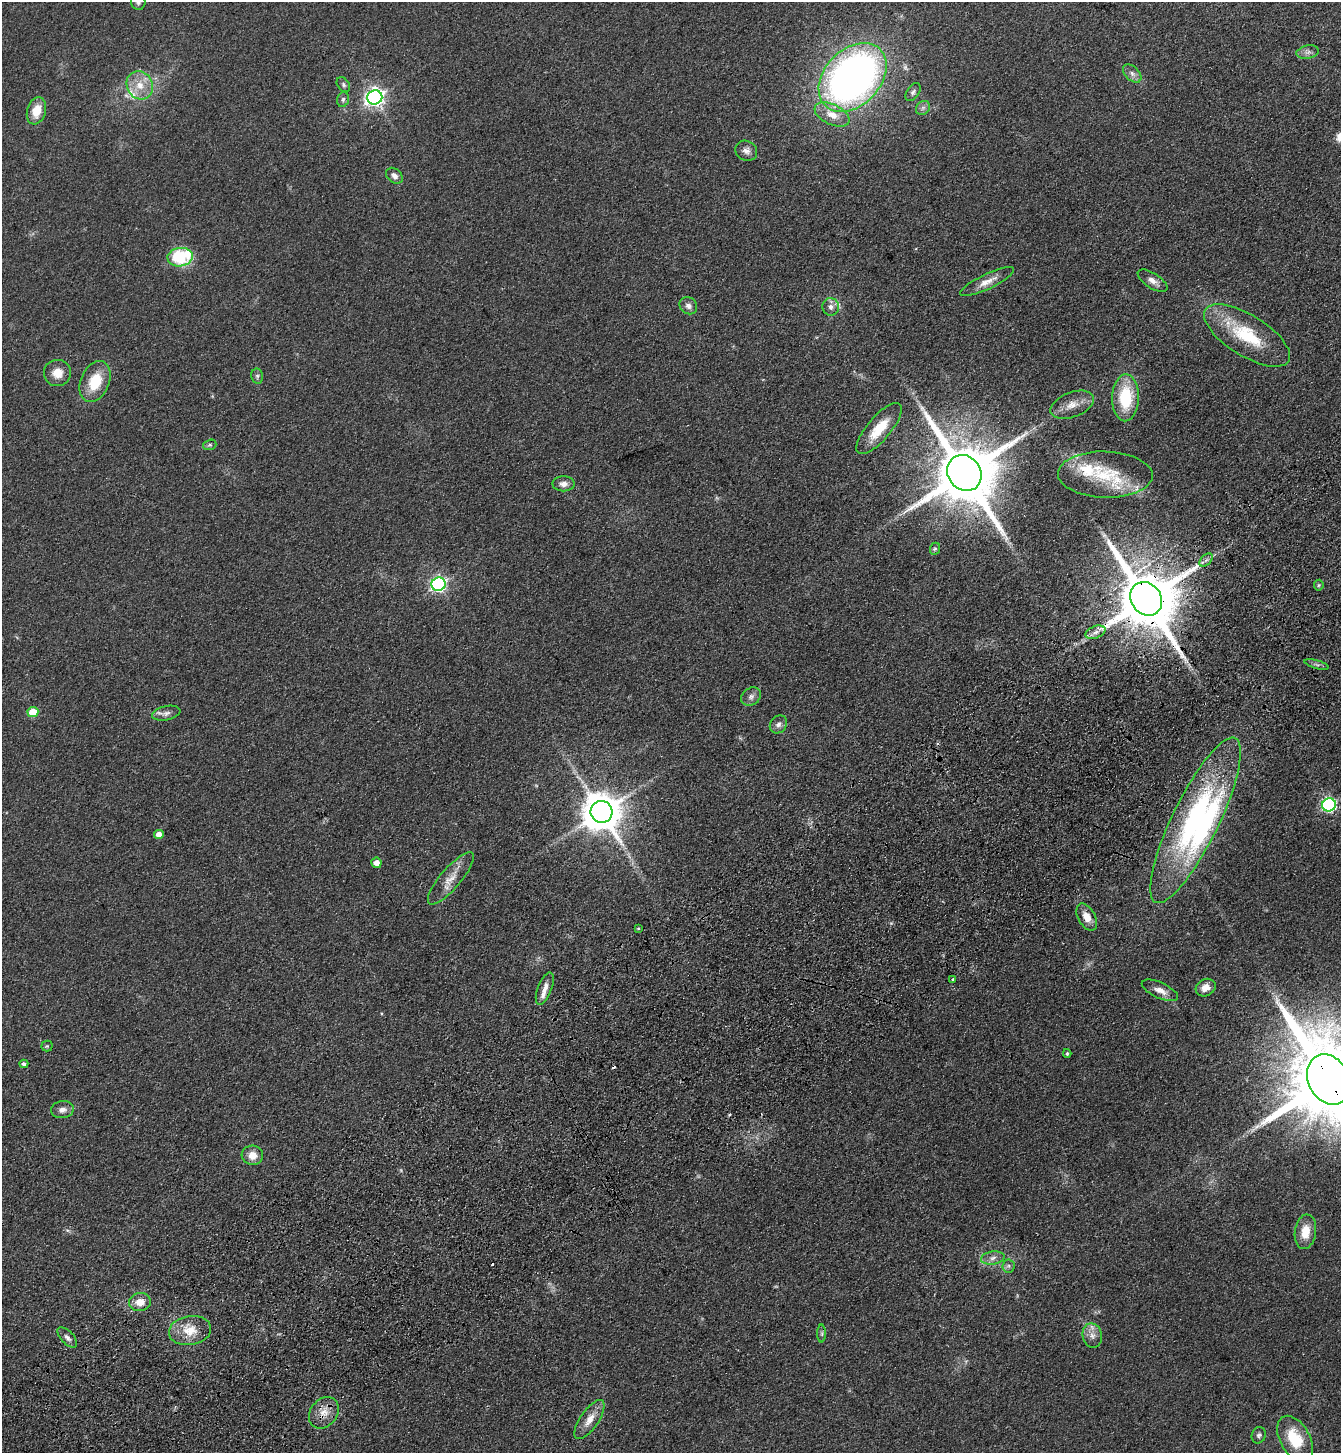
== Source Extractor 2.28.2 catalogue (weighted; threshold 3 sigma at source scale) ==
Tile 7 of 4 x 4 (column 3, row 2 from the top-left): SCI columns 2913-4251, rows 3008-4458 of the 5958 x 6014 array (HDU 1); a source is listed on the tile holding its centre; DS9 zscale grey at full resolution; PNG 1343 x 1455 px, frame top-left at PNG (2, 2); each listed source drawn as its Kron ellipse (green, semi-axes under 4 px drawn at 4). Shown black and unused: <1% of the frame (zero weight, under 3 of 4 exposures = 6% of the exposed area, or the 3 px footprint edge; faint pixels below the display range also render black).
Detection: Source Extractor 2.28.2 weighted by HDU 2 'WHT'; one run over the whole footprint, this tile lists its part. Background 0.118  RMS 0.0089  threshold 0.0402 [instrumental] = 3 sigma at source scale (4.5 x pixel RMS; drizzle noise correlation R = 1.50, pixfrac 1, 0.05/0.05 arcsec/px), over >= 5 px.
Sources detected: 83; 1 too faint to see at this stretch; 1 inside a brighter object's white glare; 3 cosmic-ray / hot-pixel residue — neither listed nor drawn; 7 inside a brighter listed object's ellipse — not listed separately; the other 71 listed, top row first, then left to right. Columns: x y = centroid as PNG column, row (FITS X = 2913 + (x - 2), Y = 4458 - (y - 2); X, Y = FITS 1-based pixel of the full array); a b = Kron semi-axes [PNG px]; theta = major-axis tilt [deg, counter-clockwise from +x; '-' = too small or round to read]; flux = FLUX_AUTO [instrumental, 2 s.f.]
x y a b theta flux
138 2 8 7 - 2.9
1308 52 11 6 10 4
1132 73 11 6 -45 4.1
853 77 39 28 46 520
140 85 15 12 -64 15
343 85 8 5 -53 2.1
913 92 10 6 56 2.6
375 97 7 7 - 410
343 99 7 5 73 2.2
923 108 8 6 45 2.9
36 111 14 9 73 15
832 114 19 10 -25 14
746 151 11 9 -27 5
394 176 9 6 -40 4.2
180 257 13 9 8 59
1152 281 17 7 -33 6.3
987 282 29 7 26 9.7
688 306 9 8 - 4
831 307 9 8 - 4.5
1247 335 49 20 -32 52
57 373 13 13 - 11
257 376 7 6 - 2.2
95 382 21 14 67 28
1126 398 23 13 88 44
1072 405 23 12 20 12
879 429 32 11 50 25
210 445 7 5 19 1.5
964 473 19 16 -55 8700
1105 475 47 23 -1 47
564 484 11 7 0 5.2
935 549 6 5 - 1.4
1206 560 8 5 44 2.4
438 584 7 6 - 220
1319 585 5 5 - 1.2
1146 599 18 15 -54 8000
1095 632 10 6 19 4.4
1316 664 12 3 -15 1.9
751 697 10 8 34 3.7
33 712 5 5 - 25
166 713 14 7 12 4.5
778 724 9 8 - 3.7
1329 805 7 6 - 160
601 812 11 11 - 2700
1195 820 91 23 64 190
159 834 5 4 - 7.5
376 863 5 5 - 6.4
451 878 33 10 50 14
1087 917 15 8 -61 10
638 928 4 3 - 1
953 979 3 3 - 1.7
545 988 17 7 69 6.4
1206 988 10 8 28 7.5
1160 990 19 8 -25 8.1
47 1046 5 5 - 1.3
1067 1053 4 3 - 1.2
24 1064 4 4 - 2.4
1329 1079 26 20 -62 18000
62 1110 11 8 8 5.2
252 1155 11 9 -6 10
1305 1232 17 10 82 16
993 1258 12 6 8 4.7
1008 1266 6 6 - 2.2
140 1302 11 9 12 11
190 1330 21 14 9 18
822 1334 9 4 -90 2.1
1092 1336 12 9 -77 6.5
67 1337 13 6 -47 3.9
324 1413 17 13 50 12
589 1419 23 9 56 11
1259 1435 8 7 - 2.4
1295 1439 25 15 -61 34
Overlapping masked pixels (flux is a lower limit): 4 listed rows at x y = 1146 599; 1195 820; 1329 1079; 324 1413
Isophote crosses this tile's border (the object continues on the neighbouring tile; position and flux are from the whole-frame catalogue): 2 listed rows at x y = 138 2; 1329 1079